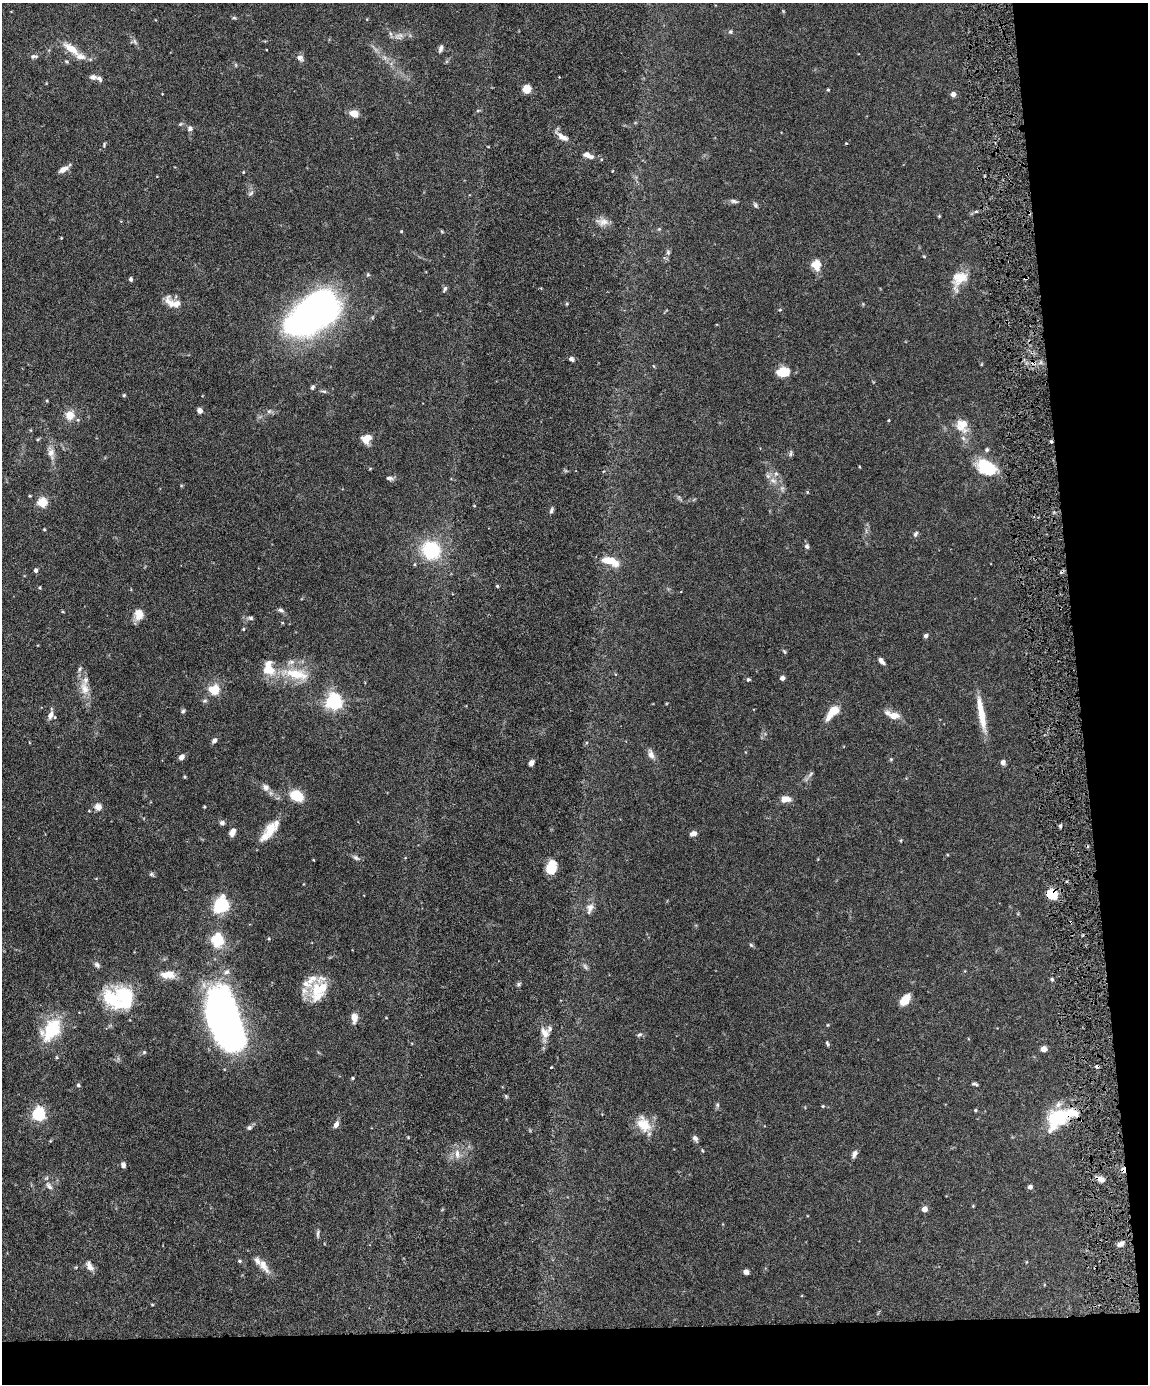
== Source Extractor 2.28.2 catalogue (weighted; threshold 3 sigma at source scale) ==
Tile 12 of 4 x 3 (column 4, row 3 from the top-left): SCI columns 3439-4584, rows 239-1620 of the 4586 x 4516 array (HDU 1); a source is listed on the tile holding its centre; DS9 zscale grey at full resolution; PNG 1150 x 1386 px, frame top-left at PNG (2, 3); no overlay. Shown black and unused: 10% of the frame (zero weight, under 4 of 8 exposures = <1% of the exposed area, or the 3 px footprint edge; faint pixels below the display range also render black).
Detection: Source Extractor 2.28.2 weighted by HDU 2 'WHT'; one run over the whole footprint, this tile lists its part. Background 0.0981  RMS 0.0031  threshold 0.0127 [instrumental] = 3 sigma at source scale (4.09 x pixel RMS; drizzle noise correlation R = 1.36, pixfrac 0.8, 0.05/0.05 arcsec/px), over >= 5 px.
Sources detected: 193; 1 too faint to see at this stretch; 3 inside a brighter object's white glare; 1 cosmic-ray / hot-pixel residue — not listed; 19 inside a brighter listed object's ellipse — not listed separately; the other 169 listed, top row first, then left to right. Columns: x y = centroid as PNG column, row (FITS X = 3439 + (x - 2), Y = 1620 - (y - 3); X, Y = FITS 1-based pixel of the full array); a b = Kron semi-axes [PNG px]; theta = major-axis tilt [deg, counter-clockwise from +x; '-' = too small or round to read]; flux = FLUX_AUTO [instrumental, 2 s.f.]
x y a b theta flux
234 18 5 5 - 0.37
730 32 6 6 - 0.48
399 36 14 9 23 1.9
135 42 10 4 -60 0.73
441 48 10 5 76 0.83
72 49 24 8 -37 4.7
34 56 10 5 2 0.73
300 58 9 7 -31 1.2
66 61 5 4 - 0.32
93 77 8 6 -6 1
526 89 8 8 - 2.9
828 90 4 3 - 0.28
953 94 6 5 - 1.1
478 110 6 4 20 0.33
354 114 7 6 - 3.5
180 124 5 4 - 0.34
190 129 7 6 - 0.95
562 137 15 6 -29 2
846 143 3 3 - 0.21
104 144 6 3 69 0.34
588 155 13 6 -24 1.9
63 169 12 6 28 1.7
243 172 3 3 - 0.23
251 193 9 4 36 0.59
734 201 11 5 -11 0.76
755 205 8 5 -59 0.62
976 211 6 4 1 0.42
939 216 4 3 - 0.28
603 222 16 9 -1 2.2
659 229 5 5 - 0.33
401 231 4 3 - 0.25
442 232 6 3 -20 0.29
61 238 4 3 - 0.21
668 252 7 5 -90 0.6
924 256 5 3 - 0.23
816 265 14 11 -82 3.3
960 278 24 16 32 5.3
1025 278 3 3 - 0.39
131 279 4 3 - 0.75
445 289 7 4 68 0.62
173 302 21 10 -25 3.4
313 314 55 30 35 120
572 359 7 5 -33 0.81
654 366 5 3 - 0.24
783 372 12 9 5 5.9
312 387 6 5 - 0.53
324 391 8 4 -9 0.51
124 395 4 4 - 0.34
47 401 4 4 - 0.27
200 410 5 5 - 1.5
269 411 7 4 18 0.55
70 415 11 10 - 3.4
888 420 3 2 - 0.27
962 425 17 14 89 4.3
38 439 5 3 - 0.31
366 439 10 8 32 3.6
1051 442 4 3 - 0.33
987 450 5 5 - 0.46
51 453 16 9 -78 2.2
791 453 10 3 81 0.51
860 467 4 3 - 0.21
986 467 22 15 -26 11
776 474 7 6 - 0.75
389 478 10 5 -8 0.76
773 480 11 7 -36 1.7
807 492 4 3 - 0.24
30 496 3 3 - 0.28
42 502 5 5 - 15
474 506 4 3 - 0.21
551 510 8 5 62 0.62
44 529 3 3 - 0.24
915 534 9 4 56 0.58
807 546 6 5 - 0.78
431 550 19 17 -42 17
610 561 21 9 -19 5.5
36 570 5 4 - 0.62
497 586 5 4 - 0.33
40 588 4 3 - 0.3
280 610 9 5 -10 0.67
139 614 14 11 85 2.8
250 618 8 5 -1 0.64
243 629 4 3 - 0.28
926 636 5 5 - 0.72
784 651 7 4 -54 0.36
881 661 9 4 -52 1.2
295 674 41 13 -10 9.6
782 678 5 4 - 0.92
748 680 5 4 - 0.4
84 688 21 12 -73 4
214 690 14 12 3 4.8
333 701 6 6 - 94
183 711 6 5 - 0.51
832 712 16 7 53 6.1
981 713 41 7 -80 6.7
51 715 12 6 70 1.4
894 716 16 9 -5 2.5
214 740 7 5 49 0.89
651 754 14 7 -71 1.6
181 757 7 5 47 1.3
891 759 5 4 - 0.31
1003 762 6 6 - 0.81
531 763 6 5 - 1.2
810 774 11 4 48 0.73
185 777 4 4 - 0.29
266 787 10 9 - 1.3
297 796 11 8 -28 9.2
786 799 12 7 0 2.2
98 807 9 9 - 1.7
204 807 4 3 - 0.24
222 823 7 6 - 0.75
1060 826 6 3 72 0.39
270 830 21 12 62 4.8
232 832 8 6 65 1.9
693 834 8 5 21 1.2
356 858 10 6 -31 0.82
314 860 4 2 - 0.19
551 867 16 10 81 5
151 874 6 5 - 0.5
1052 894 10 9 - 6.6
221 905 10 9 - 21
590 908 16 9 74 2
269 939 4 4 - 0.3
217 940 17 14 -81 7.5
751 945 6 4 -44 0.41
97 965 9 6 -40 0.76
226 972 9 7 38 1.3
168 975 19 9 -1 3.3
1052 979 5 4 - 0.42
518 984 7 4 89 0.48
316 989 35 14 -87 8.3
123 995 20 15 -1 13
905 1000 10 6 50 5.6
354 1018 13 7 -87 2
222 1023 48 32 -83 120
51 1030 30 19 52 14
545 1033 15 10 -58 2.5
639 1035 7 5 29 0.55
827 1043 6 3 -73 0.45
1044 1049 4 4 - 3.4
144 1052 5 5 - 0.35
353 1078 4 3 - 0.32
975 1084 9 4 -13 0.5
78 1085 5 4 - 0.51
717 1105 6 5 - 0.49
823 1106 4 4 - 0.29
975 1110 4 4 - 0.29
39 1114 6 6 - 49
1057 1118 29 19 43 15
336 1124 9 5 58 1.2
644 1124 24 16 -57 5.6
249 1128 7 5 25 0.66
695 1138 8 6 -50 0.9
457 1154 13 6 -89 1.8
854 1154 10 6 62 1.1
123 1165 7 5 -78 0.86
1123 1170 9 4 -79 1.1
1100 1179 10 7 -29 1.5
49 1186 14 7 -52 1.4
1030 1187 4 4 - 1
973 1206 4 4 - 0.23
924 1209 4 4 - 2.6
318 1234 11 3 87 0.6
1120 1244 9 5 29 1.3
239 1261 5 4 - 0.41
1026 1262 5 3 - 0.21
89 1266 13 7 -66 1.7
264 1266 23 9 -57 2.9
746 1272 5 4 - 1.1
152 1305 5 3 - 0.25
Overlapping masked pixels (flux is a lower limit): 6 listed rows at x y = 1025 278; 1051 442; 1052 894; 1057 1118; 1123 1170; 1100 1179